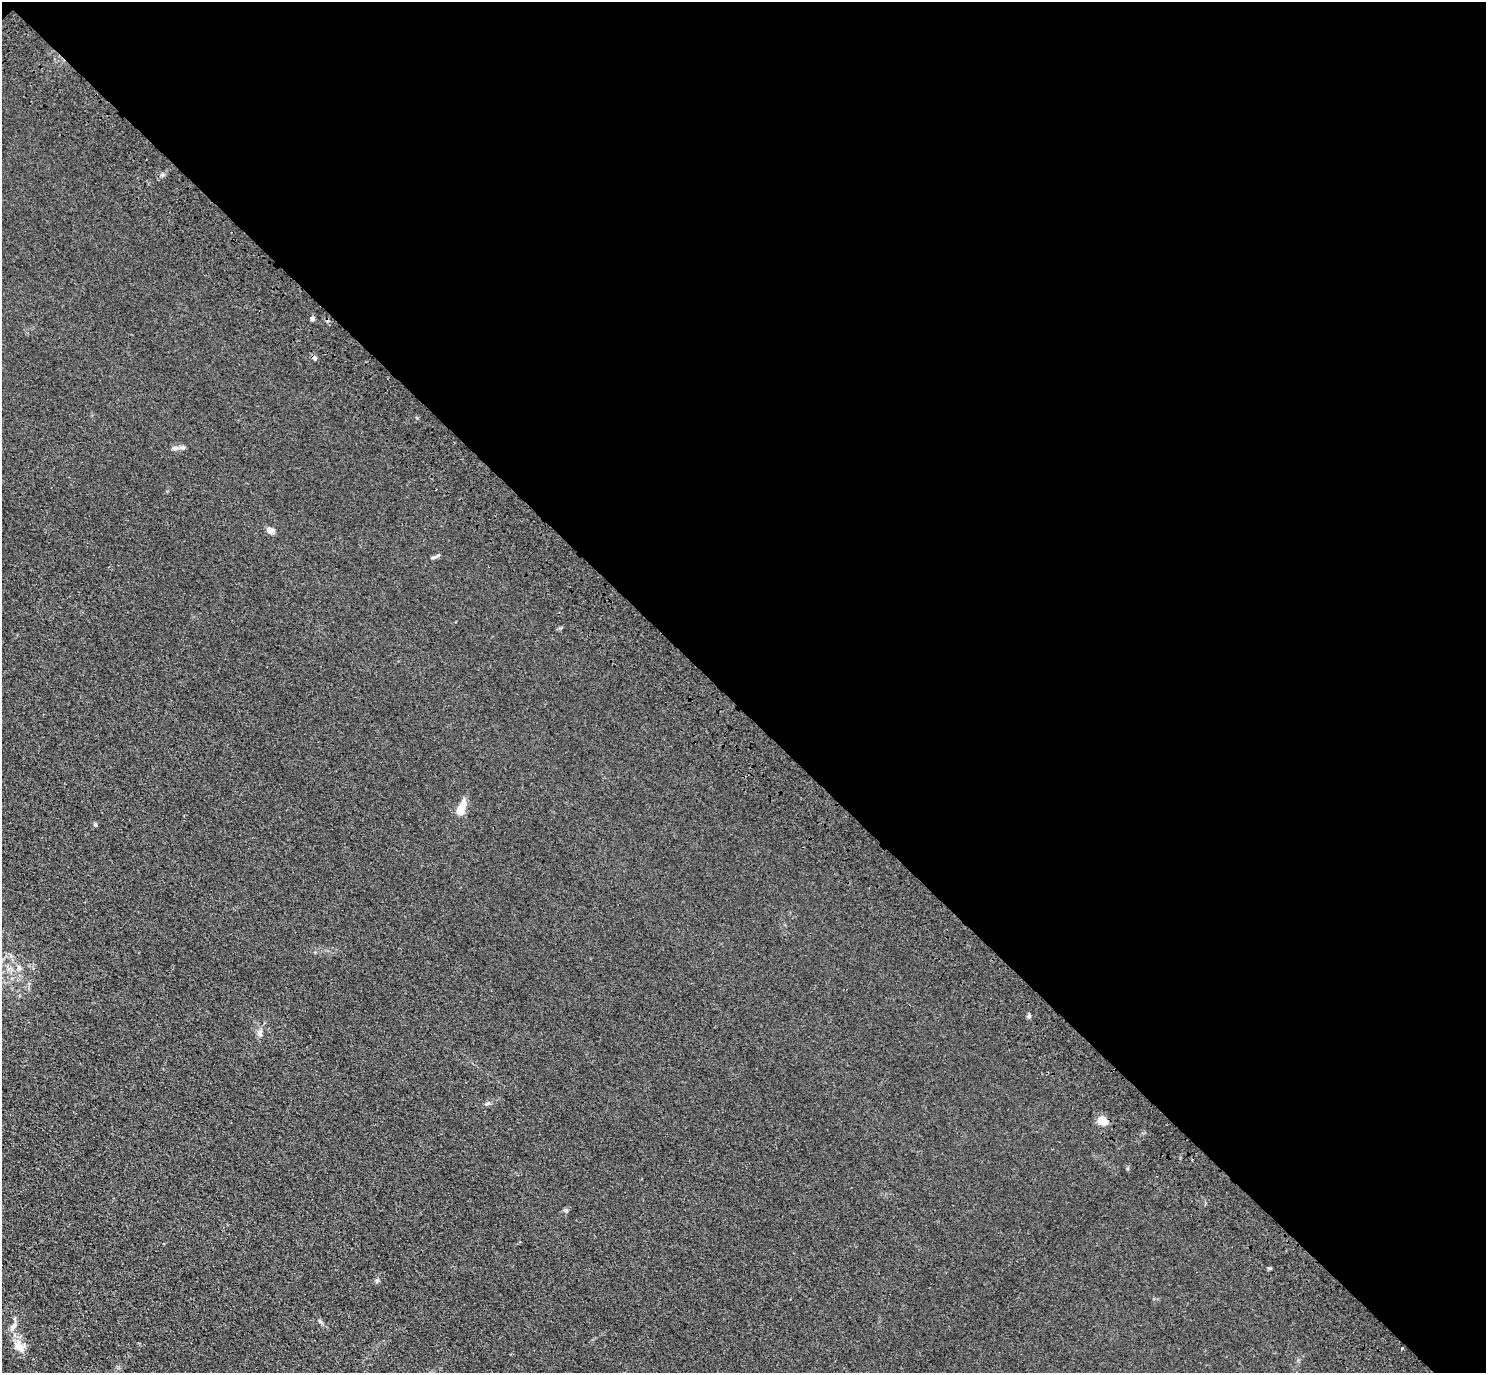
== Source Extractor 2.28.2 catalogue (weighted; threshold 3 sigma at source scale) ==
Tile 3 of 4 x 4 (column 3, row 1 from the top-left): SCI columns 3061-4544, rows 4501-5871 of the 6120 x 6120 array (HDU 1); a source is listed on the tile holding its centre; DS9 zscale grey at full resolution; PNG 1488 x 1375 px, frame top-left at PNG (2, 2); no overlay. Shown black and unused: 52% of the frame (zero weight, under 3 of 4 exposures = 6% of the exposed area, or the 3 px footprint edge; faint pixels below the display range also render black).
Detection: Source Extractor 2.28.2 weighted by HDU 2 'WHT'; one run over the whole footprint, this tile lists its part. Background 0.0132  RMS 0.0053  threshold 0.024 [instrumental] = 3 sigma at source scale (4.5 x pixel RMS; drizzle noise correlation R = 1.50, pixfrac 1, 0.05/0.05 arcsec/px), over >= 5 px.
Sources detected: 18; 2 cosmic-ray / hot-pixel residue — not listed; the other 16 listed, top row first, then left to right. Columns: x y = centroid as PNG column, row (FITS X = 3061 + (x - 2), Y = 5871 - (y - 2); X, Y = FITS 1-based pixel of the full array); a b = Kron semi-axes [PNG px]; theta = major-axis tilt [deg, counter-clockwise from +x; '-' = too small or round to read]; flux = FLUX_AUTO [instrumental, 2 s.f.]
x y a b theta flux
163 175 6 5 - 1.1
312 319 6 5 - 1.1
182 447 8 6 0 1.7
271 531 8 6 -21 3.3
433 557 6 4 19 0.83
462 808 20 9 70 7.3
95 824 5 5 - 0.75
19 968 7 7 - 1.7
1029 1016 6 5 - 0.95
259 1033 8 6 68 2.5
487 1103 7 4 20 1
1102 1120 12 9 -34 6
1269 1268 6 4 0 0.73
377 1280 6 5 - 0.96
14 1326 18 6 60 3
18 1346 17 11 -52 6.6
Unlisted compact peaks at least as high as the median listed source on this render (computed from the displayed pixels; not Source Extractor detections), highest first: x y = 566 1210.